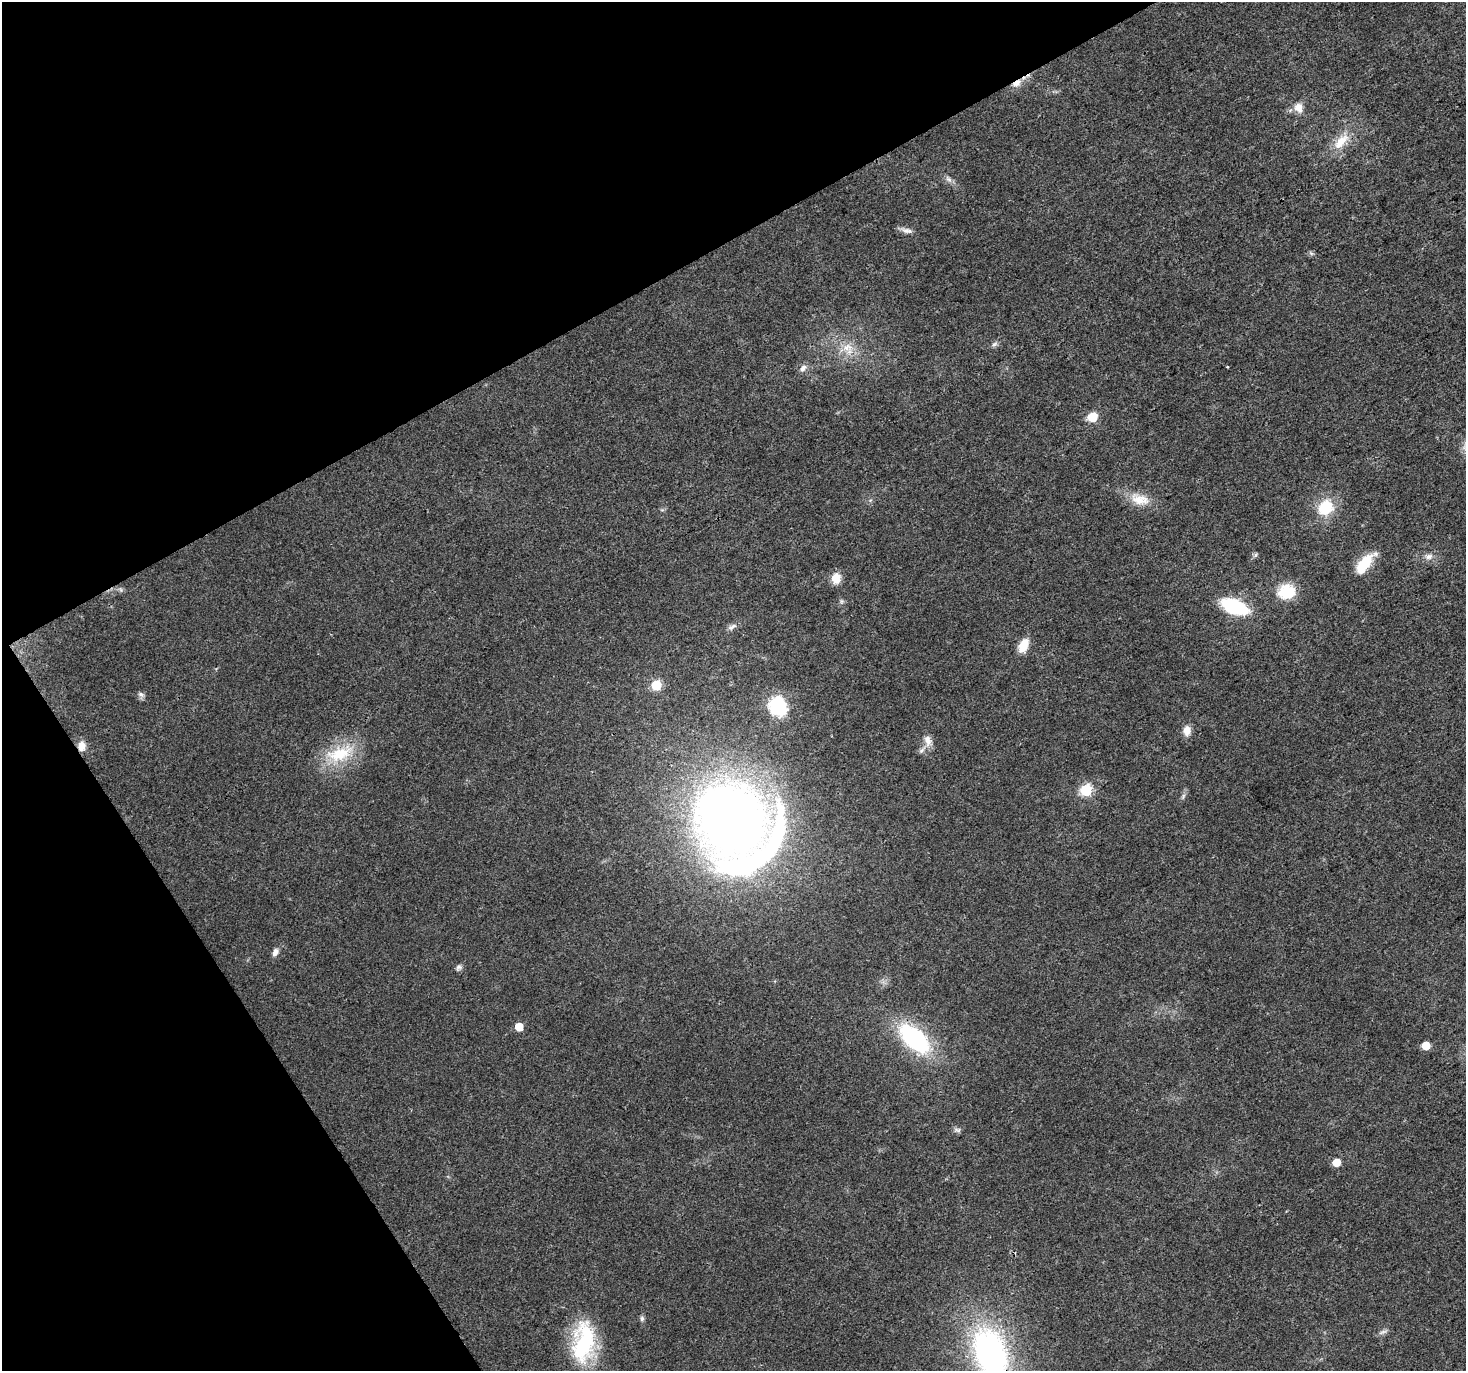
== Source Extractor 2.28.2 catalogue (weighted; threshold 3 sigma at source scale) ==
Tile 5 of 4 x 4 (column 1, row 2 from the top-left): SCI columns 1-1464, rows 2852-4220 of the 5861 x 5766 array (HDU 1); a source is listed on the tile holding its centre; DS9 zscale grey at full resolution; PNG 1468 x 1373 px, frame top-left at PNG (2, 2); no overlay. Shown black and unused: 27% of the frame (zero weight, under 3 of 4 exposures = <1% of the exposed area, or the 3 px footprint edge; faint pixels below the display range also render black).
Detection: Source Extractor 2.28.2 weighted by HDU 2 'WHT'; one run over the whole footprint, this tile lists its part. Background 0.0257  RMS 0.0034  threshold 0.0154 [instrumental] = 3 sigma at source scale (4.5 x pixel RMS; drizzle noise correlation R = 1.50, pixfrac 1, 0.0396/0.0396 arcsec/px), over >= 5 px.
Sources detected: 46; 2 inside a brighter object's white glare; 1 cosmic-ray / hot-pixel residue — not listed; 2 inside a brighter listed object's ellipse — not listed separately; the other 41 listed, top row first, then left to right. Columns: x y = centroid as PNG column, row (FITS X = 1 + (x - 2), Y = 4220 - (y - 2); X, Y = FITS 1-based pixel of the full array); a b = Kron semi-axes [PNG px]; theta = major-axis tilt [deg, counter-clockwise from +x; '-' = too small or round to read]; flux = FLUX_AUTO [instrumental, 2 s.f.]
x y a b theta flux
1017 83 14 7 31 2.9
1299 107 13 11 -79 3.2
1341 141 28 12 48 7.5
949 179 12 6 -48 1.4
907 230 16 7 -12 1.8
994 344 8 6 22 0.92
847 347 17 12 -2 5.3
803 368 11 7 51 1.7
1092 417 6 5 - 16
1140 499 29 15 -17 6.9
1326 507 19 16 51 12
1256 555 7 4 88 0.62
1429 556 11 8 8 1.9
1364 564 23 12 44 10
836 578 13 10 79 4.1
121 590 7 4 -71 0.58
1287 592 21 18 6 10
1234 606 20 10 -22 33
732 627 13 6 30 1.5
1023 645 16 10 65 5.5
656 685 6 6 - 18
141 694 10 6 -26 1
779 709 7 6 - 50
1187 730 12 9 88 3
928 741 16 9 -72 2.9
82 746 11 9 82 3.4
339 754 41 20 16 16
1086 790 6 6 - 36
1183 796 9 4 77 0.82
731 819 85 72 -48 350
275 952 10 7 65 1.7
459 967 9 7 33 1
519 1027 6 5 - 6.4
914 1039 30 16 -42 50
1426 1046 5 5 - 7.1
957 1130 10 5 -12 0.95
1336 1162 5 5 - 6
642 1318 7 6 - 0.81
1383 1332 13 5 19 1.1
583 1342 52 25 84 29
990 1353 52 33 -72 96
Overlapping masked pixels (flux is a lower limit): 4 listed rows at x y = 1017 83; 82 746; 731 819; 990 1353
Isophote crosses this tile's border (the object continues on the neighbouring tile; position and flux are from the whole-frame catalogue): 1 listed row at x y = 990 1353